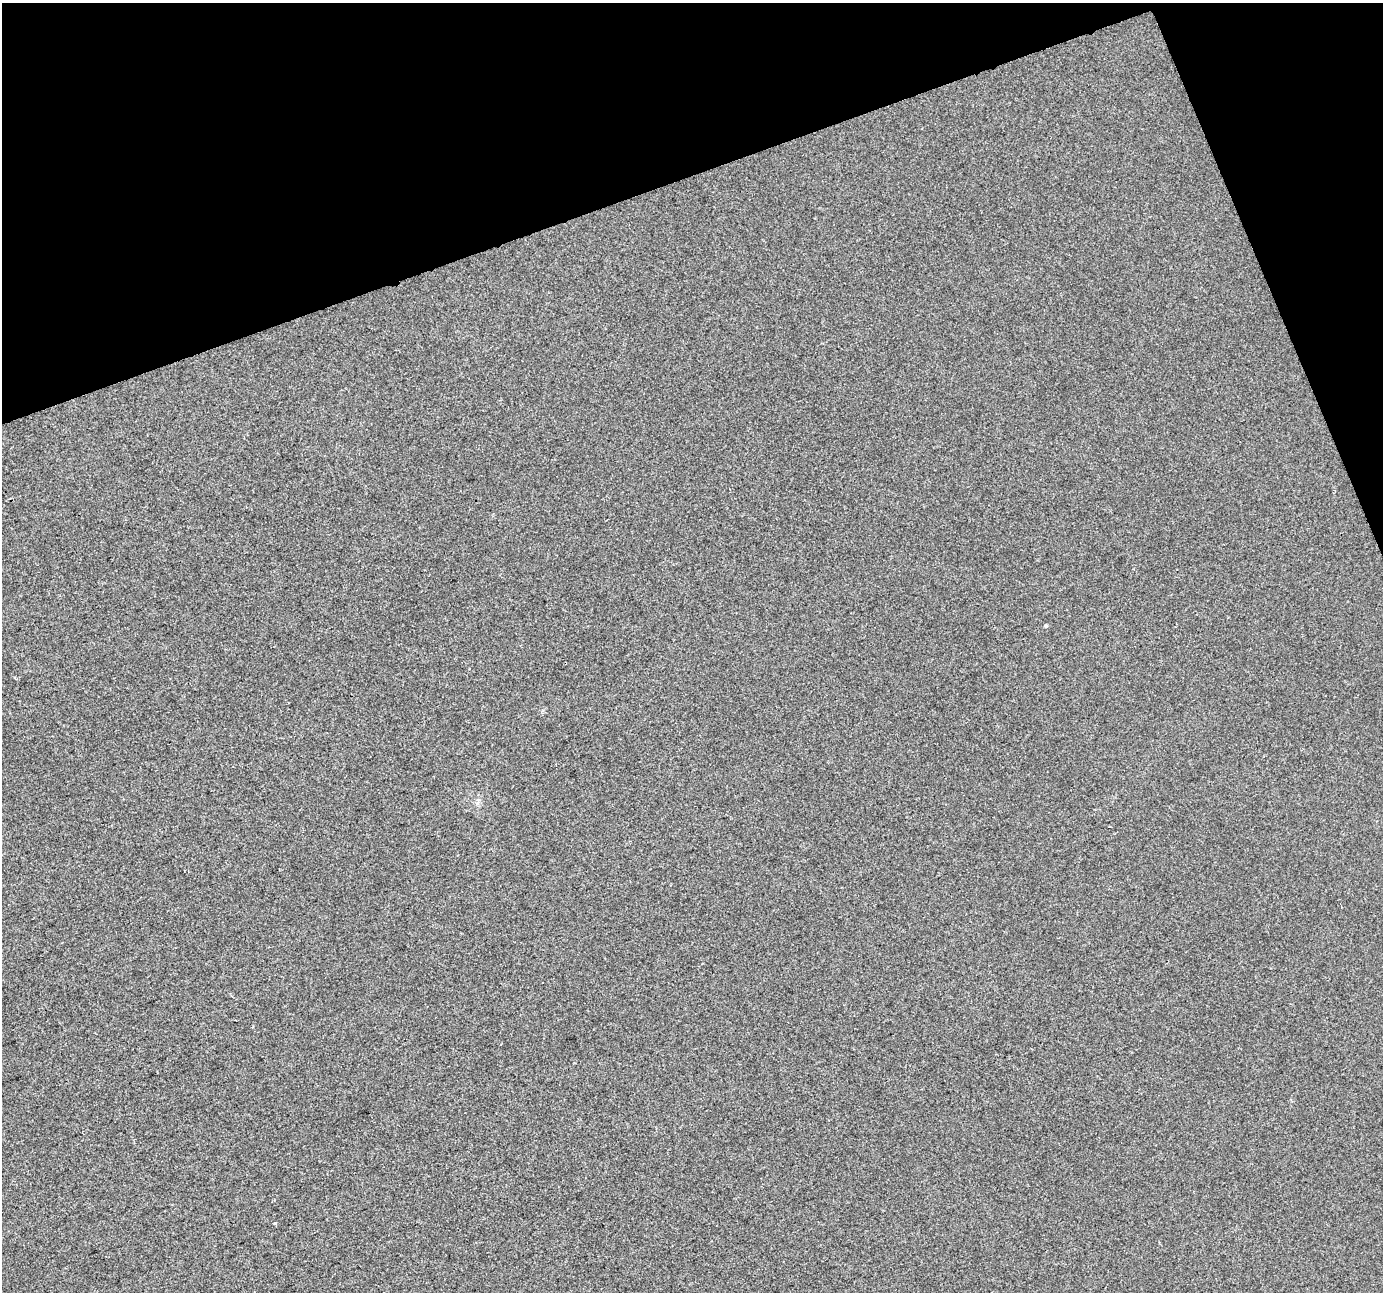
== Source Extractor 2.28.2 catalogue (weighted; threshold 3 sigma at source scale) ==
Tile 3 of 4 x 4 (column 3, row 1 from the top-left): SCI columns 2765-4145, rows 4004-5293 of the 5527 x 5369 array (HDU 1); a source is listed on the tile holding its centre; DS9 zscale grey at full resolution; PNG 1385 x 1294 px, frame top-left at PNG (2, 3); no overlay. Shown black and unused: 17% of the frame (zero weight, under 2 of 3 exposures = <1% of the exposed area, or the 3 px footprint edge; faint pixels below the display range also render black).
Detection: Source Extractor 2.28.2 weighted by HDU 2 'WHT'; one run over the whole footprint, this tile lists its part. Background 4.48e-04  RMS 0.0058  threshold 0.0261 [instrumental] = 3 sigma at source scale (4.5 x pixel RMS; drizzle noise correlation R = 1.50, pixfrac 1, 0.0396/0.0396 arcsec/px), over >= 5 px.
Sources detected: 3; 1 cosmic-ray / hot-pixel residue — not listed; the other 2 listed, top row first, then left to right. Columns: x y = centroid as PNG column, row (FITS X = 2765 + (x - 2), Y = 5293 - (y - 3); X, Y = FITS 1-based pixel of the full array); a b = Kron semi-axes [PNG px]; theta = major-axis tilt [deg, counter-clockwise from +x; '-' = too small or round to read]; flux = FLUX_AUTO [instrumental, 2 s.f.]
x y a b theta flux
1046 625 4 3 - 0.62
275 1223 4 3 - 0.66